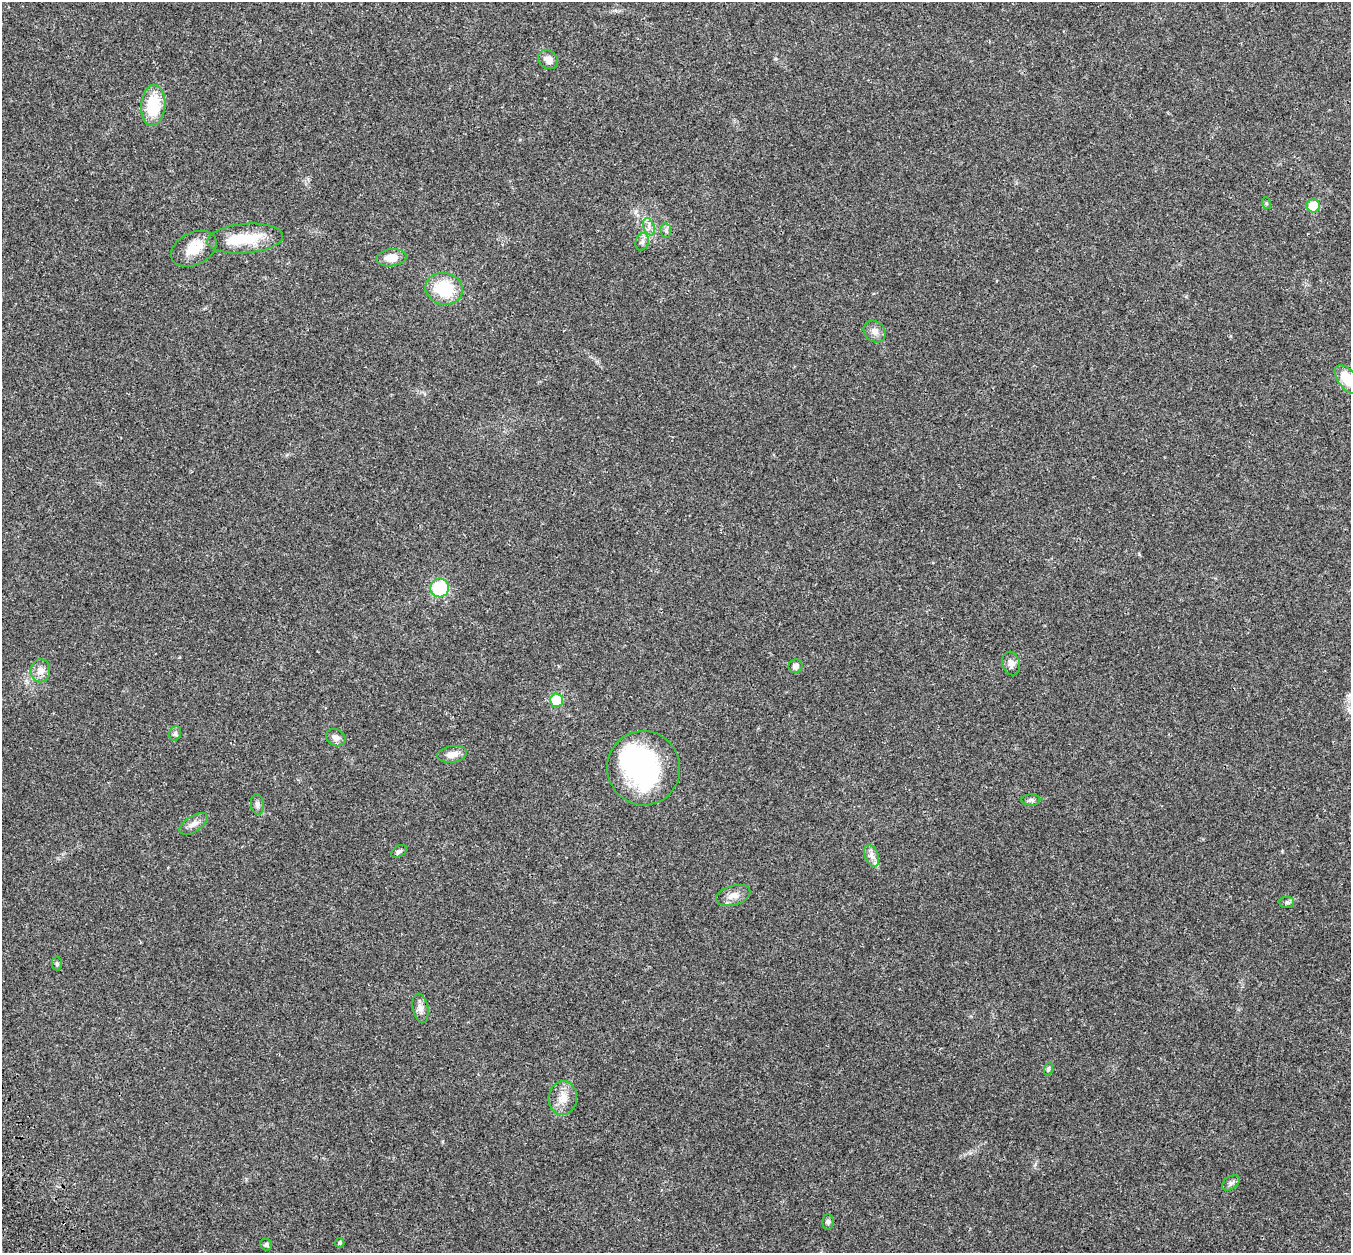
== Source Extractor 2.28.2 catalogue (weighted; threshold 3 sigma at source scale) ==
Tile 7 of 4 x 4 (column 3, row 2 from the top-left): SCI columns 2805-4153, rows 2709-3959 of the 5613 x 5470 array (HDU 1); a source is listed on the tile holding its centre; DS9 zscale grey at full resolution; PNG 1353 x 1255 px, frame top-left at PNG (2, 2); each listed source drawn as its Kron ellipse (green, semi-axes under 4 px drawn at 4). Shown black and unused: <1% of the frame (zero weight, under 3 of 4 exposures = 9% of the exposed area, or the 3 px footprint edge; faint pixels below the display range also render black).
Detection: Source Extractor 2.28.2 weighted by HDU 2 'WHT'; one run over the whole footprint, this tile lists its part. Background 0.0228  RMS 0.0031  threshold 0.014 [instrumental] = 3 sigma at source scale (4.5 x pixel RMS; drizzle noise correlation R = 1.50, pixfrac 1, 0.0396/0.0396 arcsec/px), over >= 5 px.
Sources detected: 39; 2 inside a brighter object's white glare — neither listed nor drawn; the other 37 listed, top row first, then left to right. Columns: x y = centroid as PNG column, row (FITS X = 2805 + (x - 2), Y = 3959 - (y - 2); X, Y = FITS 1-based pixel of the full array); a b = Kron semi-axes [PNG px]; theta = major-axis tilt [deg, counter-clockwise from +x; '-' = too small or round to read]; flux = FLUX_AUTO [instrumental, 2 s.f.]
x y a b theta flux
548 60 10 9 - 2.1
153 105 20 12 86 12
1266 203 6 3 -72 0.35
1313 206 6 6 - 9.9
649 227 9 5 -67 1.2
666 231 7 5 -82 0.69
245 239 38 14 4 11
642 242 9 6 74 0.98
194 249 24 16 26 5.7
391 258 15 8 7 3.7
444 289 19 16 -12 14
875 331 12 10 -43 1.9
1347 379 17 9 -51 7.5
440 588 9 9 - 17
1011 663 12 8 -74 1.6
795 666 7 6 - 1.3
40 671 11 9 87 2.1
556 700 6 6 - 17
175 733 7 5 70 0.74
336 738 10 8 -27 1.5
452 754 15 8 8 2.3
644 768 37 36 - 46
1031 800 9 5 0 0.79
257 804 10 6 -83 1.1
194 824 16 8 33 1.9
399 851 8 5 30 0.77
872 856 11 7 -69 1.7
733 895 18 10 17 2.6
1287 902 7 5 0 0.68
57 964 7 5 -89 0.51
420 1008 15 7 -79 1.8
1048 1069 7 4 71 0.5
563 1098 17 14 84 3.8
1231 1183 10 6 35 0.91
828 1222 8 5 90 0.73
340 1243 5 4 - 0.53
266 1245 6 5 - 0.59
Isophote crosses this tile's border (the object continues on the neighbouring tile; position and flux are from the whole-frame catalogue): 1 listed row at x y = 1347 379